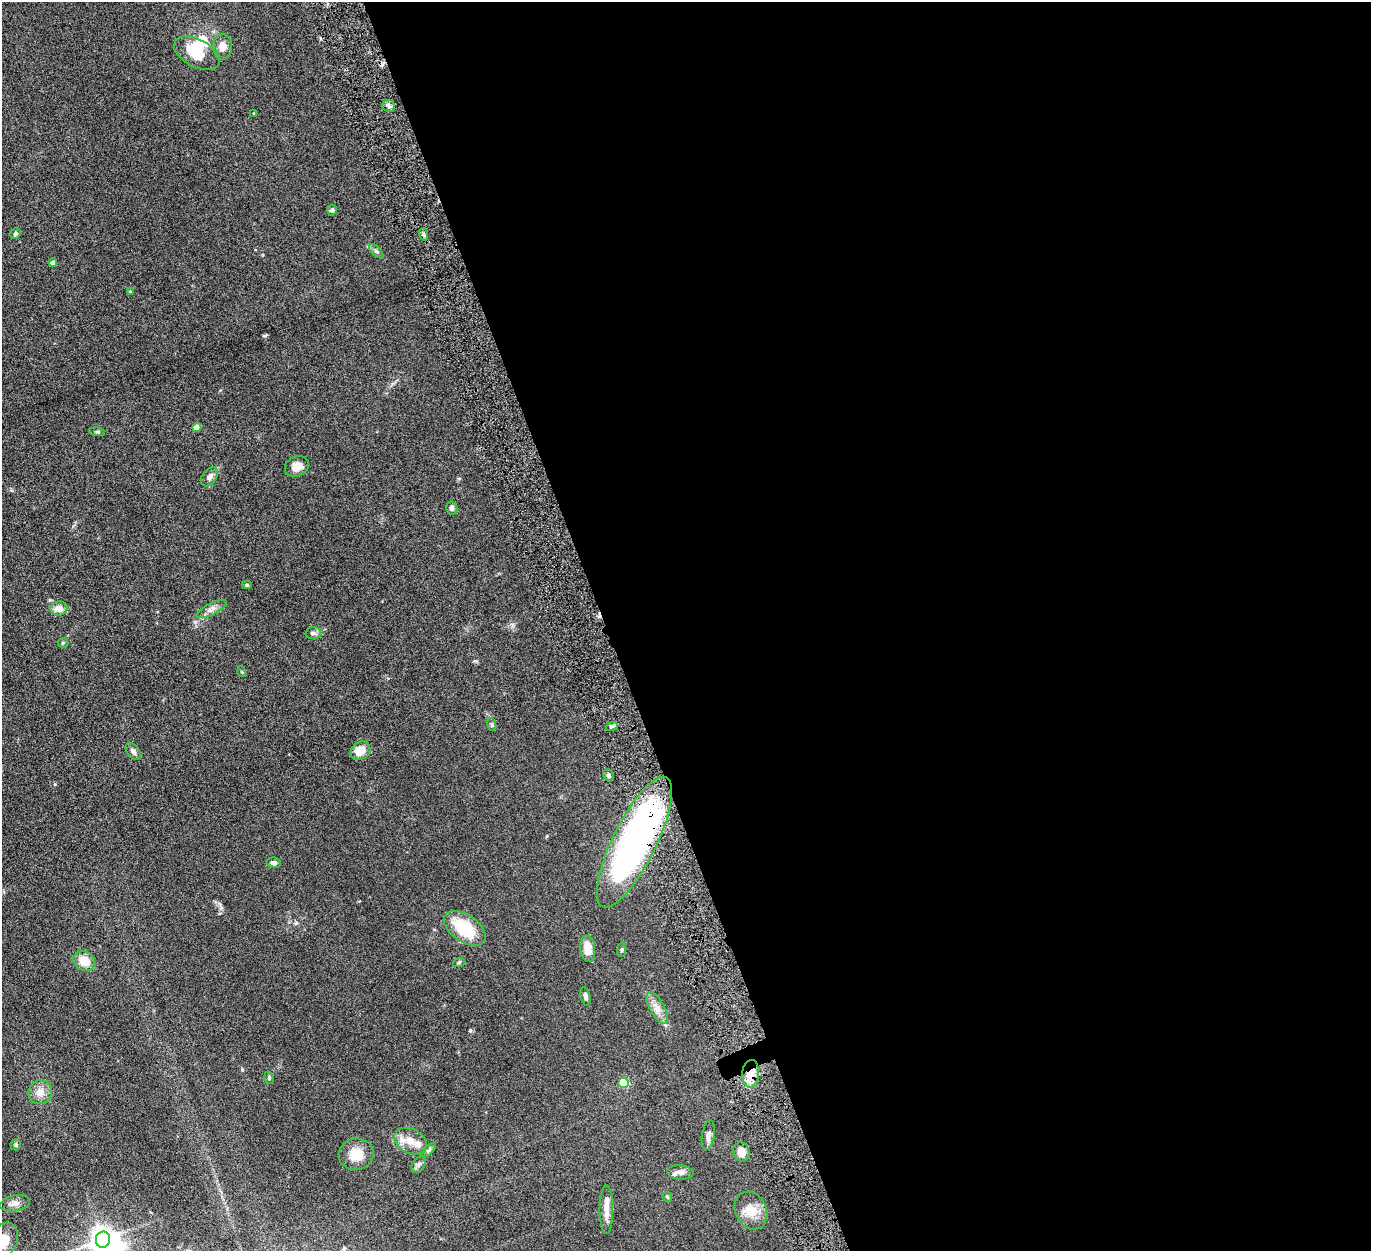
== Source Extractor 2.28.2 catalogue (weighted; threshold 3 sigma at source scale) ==
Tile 8 of 4 x 4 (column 4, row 2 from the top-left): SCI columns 4115-5483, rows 2786-4034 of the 5500 x 5446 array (HDU 1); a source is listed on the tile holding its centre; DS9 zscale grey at full resolution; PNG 1373 x 1253 px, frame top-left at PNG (2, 2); each listed source drawn as its Kron ellipse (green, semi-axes under 4 px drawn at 4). Shown black and unused: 56% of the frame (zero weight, under 6 of 12 exposures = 1% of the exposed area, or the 3 px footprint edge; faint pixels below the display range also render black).
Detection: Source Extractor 2.28.2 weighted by HDU 2 'WHT'; one run over the whole footprint, this tile lists its part. Background 0.0511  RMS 0.0054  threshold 0.022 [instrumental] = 3 sigma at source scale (4.09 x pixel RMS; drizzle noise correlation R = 1.36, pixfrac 0.8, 0.05/0.05 arcsec/px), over >= 5 px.
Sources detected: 60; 3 inside a brighter object's white glare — neither listed nor drawn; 4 inside a brighter listed object's ellipse — not listed separately; the other 53 listed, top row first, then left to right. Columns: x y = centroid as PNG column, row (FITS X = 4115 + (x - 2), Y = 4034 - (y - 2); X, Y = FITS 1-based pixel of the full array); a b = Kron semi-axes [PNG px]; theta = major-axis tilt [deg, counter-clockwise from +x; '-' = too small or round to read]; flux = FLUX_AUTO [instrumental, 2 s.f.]
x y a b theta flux
223 47 13 9 -89 4
197 53 25 14 -27 12
389 106 6 5 - 1.2
254 113 4 3 - 0.36
332 210 5 5 - 1.2
15 234 5 5 - 0.9
423 234 6 4 -71 0.78
376 251 9 4 -44 1
53 263 4 4 - 2.3
130 291 4 4 - 0.43
197 427 4 4 - 6.4
97 432 8 4 -8 0.78
297 466 12 10 27 3.9
209 477 11 7 53 2.4
452 508 6 5 - 1.4
247 585 5 4 - 0.69
59 609 8 7 - 4.3
212 609 17 6 27 2.5
313 633 7 6 - 1.2
63 643 5 5 - 0.59
242 672 5 3 - 0.4
492 724 7 4 -70 0.62
612 726 6 3 18 0.82
133 751 9 6 -53 1.7
360 751 10 8 35 6.6
608 775 6 5 - 1.1
634 842 72 21 64 180
274 863 7 5 -8 1.4
465 928 23 13 -34 19
588 949 13 7 -84 7
622 950 7 4 82 0.64
84 961 11 9 -36 7.3
459 962 6 4 20 0.57
585 996 9 5 -74 1.3
657 1008 18 7 -61 3.8
751 1074 14 8 86 5.1
269 1078 6 4 -72 0.68
624 1083 5 5 - 23
40 1092 12 11 - 4
708 1135 15 6 80 2.1
411 1141 17 12 -28 5.4
16 1145 5 5 - 0.7
429 1150 9 3 46 0.91
741 1152 10 8 -71 4.4
356 1154 17 16 - 8.2
419 1165 9 6 57 1.4
680 1172 13 7 -5 2.5
667 1197 5 4 - 0.57
15 1203 15 7 11 2.4
606 1210 24 7 90 4.9
751 1211 19 15 -64 7.4
103 1240 8 7 - 430
4 1241 18 13 66 8.9
Overlapping masked pixels (flux is a lower limit): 2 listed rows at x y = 634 842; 751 1074
Isophote crosses this tile's border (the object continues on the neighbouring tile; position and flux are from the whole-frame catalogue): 2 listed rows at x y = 103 1240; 4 1241
Unlisted compact peaks at least as high as the median listed source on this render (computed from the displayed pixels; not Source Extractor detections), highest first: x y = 265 336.